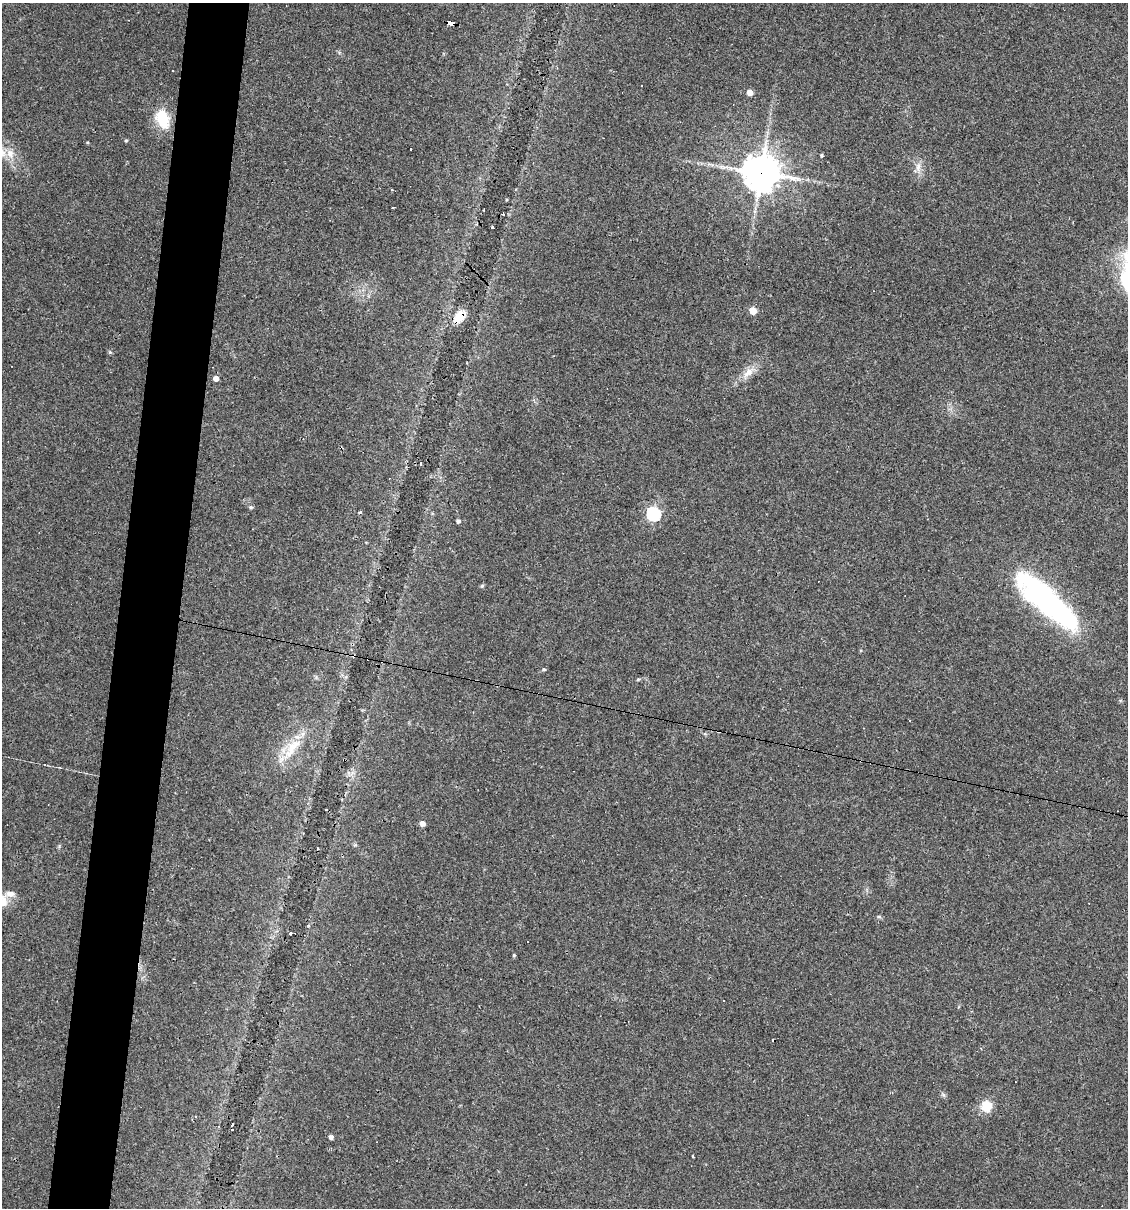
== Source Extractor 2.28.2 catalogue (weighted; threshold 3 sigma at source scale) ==
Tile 7 of 4 x 4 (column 3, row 2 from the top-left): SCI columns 2365-3490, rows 2413-3618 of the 4845 x 4824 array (HDU 1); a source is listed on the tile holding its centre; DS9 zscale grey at full resolution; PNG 1130 x 1210 px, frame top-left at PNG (2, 3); no overlay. Shown black and unused: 6% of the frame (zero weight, under 3 of 4 exposures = <1% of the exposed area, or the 3 px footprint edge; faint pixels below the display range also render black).
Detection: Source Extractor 2.28.2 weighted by HDU 2 'WHT'; one run over the whole footprint, this tile lists its part. Background 0.0911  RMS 0.0055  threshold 0.0247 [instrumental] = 3 sigma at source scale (4.5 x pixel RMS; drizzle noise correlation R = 1.50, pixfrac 1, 0.05/0.05 arcsec/px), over >= 5 px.
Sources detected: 59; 2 inside a brighter object's white glare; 16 cosmic-ray / hot-pixel residue — not listed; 2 inside a brighter listed object's ellipse — not listed separately; the other 39 listed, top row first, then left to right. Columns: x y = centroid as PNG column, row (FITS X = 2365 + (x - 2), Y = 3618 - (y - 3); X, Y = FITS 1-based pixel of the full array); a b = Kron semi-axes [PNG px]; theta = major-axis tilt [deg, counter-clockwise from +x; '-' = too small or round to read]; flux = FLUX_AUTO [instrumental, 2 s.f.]
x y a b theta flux
451 23 7 4 -10 58
750 93 5 4 - 6.1
162 119 23 14 -71 18
126 140 4 4 - 0.73
87 142 5 3 - 0.54
411 149 3 3 - 10
10 154 14 10 -71 6
822 155 4 4 - 0.89
918 167 17 7 -88 4.2
761 173 12 11 - 1200
484 210 3 2 - 0.49
503 214 3 3 - 0.9
492 227 3 3 - 1
753 311 5 5 - 13
460 316 14 9 50 9.8
110 352 5 4 - 0.81
748 372 19 10 46 6.3
216 378 5 4 - 3.7
421 464 4 3 - 2.3
251 507 6 4 -20 0.85
360 512 3 3 - 1
653 514 6 6 - 100
458 521 4 4 - 1.4
482 586 5 5 - 0.69
1045 600 59 27 -35 100
368 659 3 2 - 0.73
544 669 5 4 - 0.83
638 679 6 3 19 0.6
292 748 36 14 56 16
422 823 4 4 - 3.6
2 901 18 14 81 7.4
879 916 6 4 0 0.79
290 933 4 3 - 1.6
514 955 4 4 - 0.69
943 1094 7 4 -20 0.93
986 1106 12 11 - 9.8
232 1125 4 3 - 3.2
331 1137 4 4 - 2
693 1156 3 2 - 0.59
Overlapping masked pixels (flux is a lower limit): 4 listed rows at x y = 451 23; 761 173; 460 316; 368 659
Isophote crosses this tile's border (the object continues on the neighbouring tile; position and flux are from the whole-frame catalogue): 1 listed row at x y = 2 901